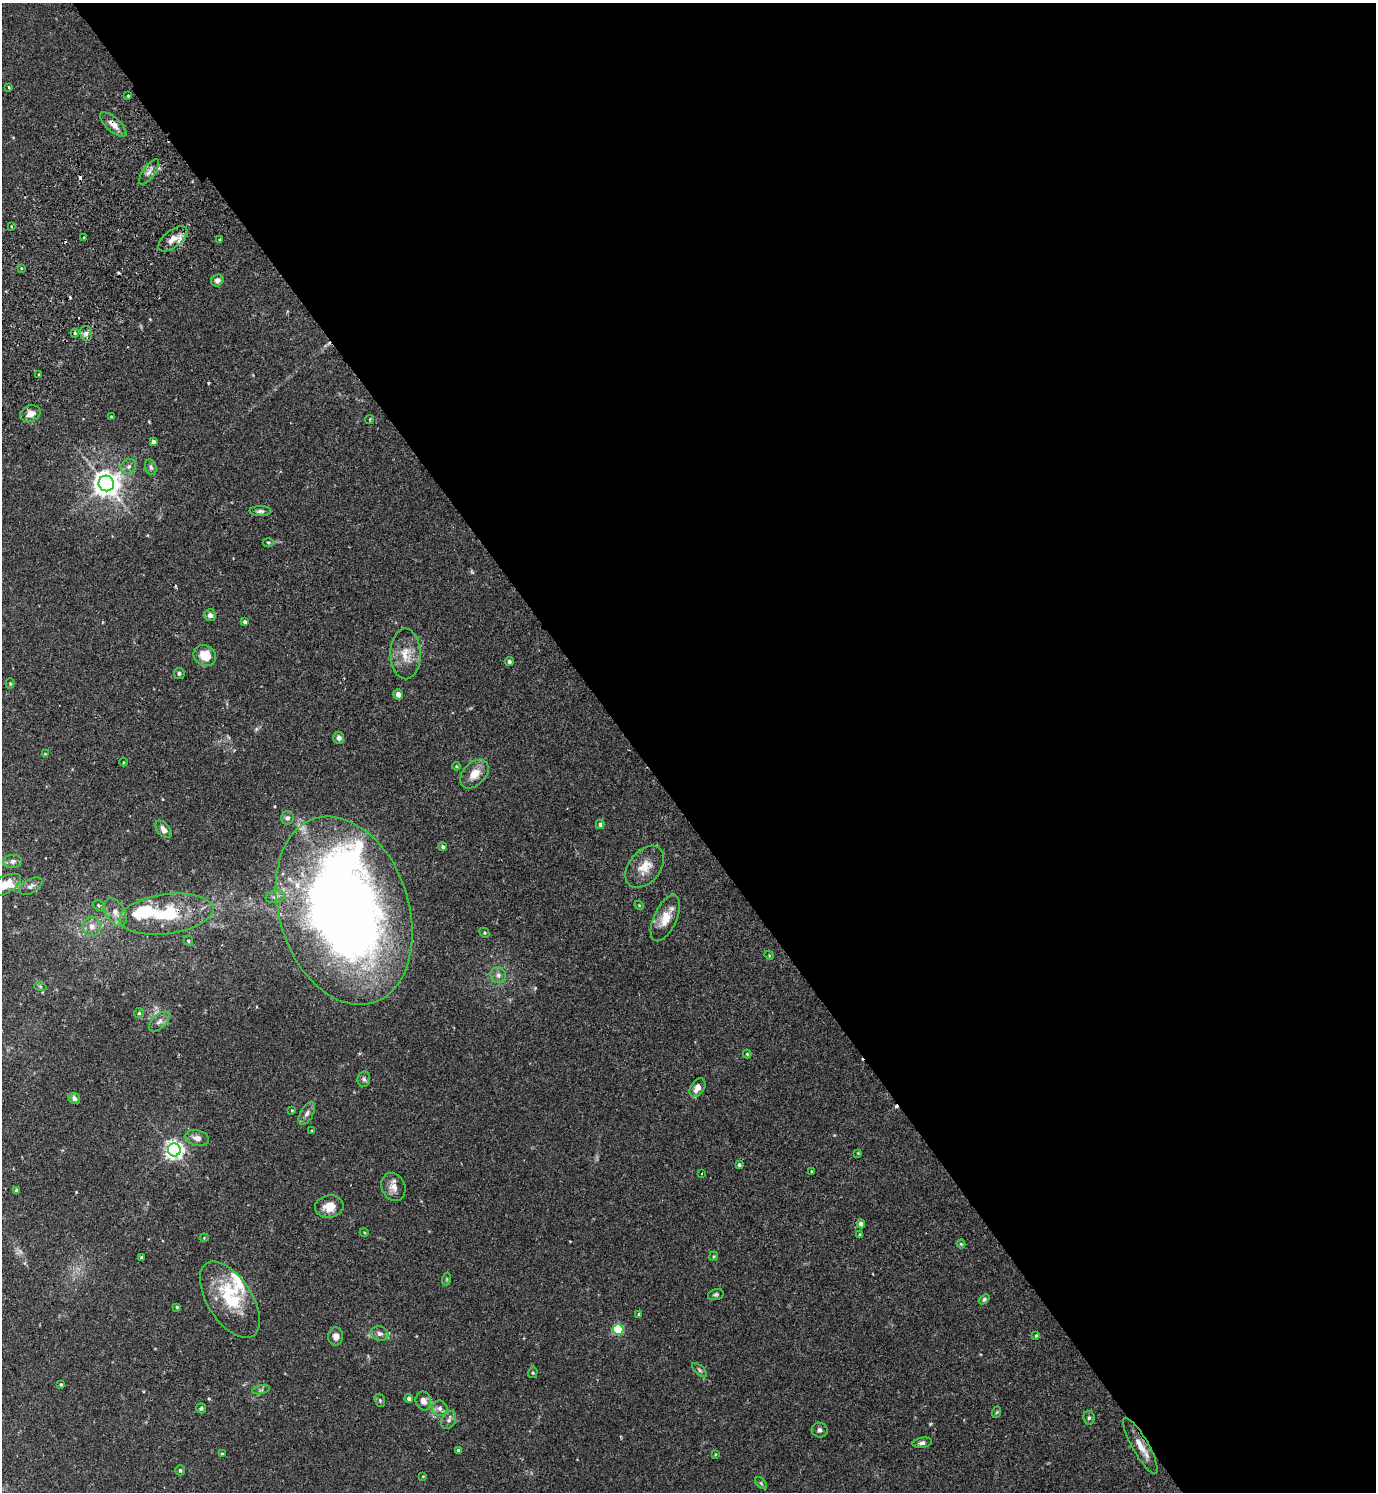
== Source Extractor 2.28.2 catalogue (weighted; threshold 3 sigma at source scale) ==
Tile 8 of 4 x 4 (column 4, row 2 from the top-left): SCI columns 4326-5699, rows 3030-4519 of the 6040 x 6056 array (HDU 1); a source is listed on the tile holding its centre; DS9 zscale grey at full resolution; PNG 1378 x 1494 px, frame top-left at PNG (2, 3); each listed source drawn as its Kron ellipse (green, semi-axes under 4 px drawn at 4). Shown black and unused: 54% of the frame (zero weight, under 2 of 3 exposures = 3% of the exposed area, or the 3 px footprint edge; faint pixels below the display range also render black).
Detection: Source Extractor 2.28.2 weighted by HDU 2 'WHT'; one run over the whole footprint, this tile lists its part. Background 0.0354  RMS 0.0034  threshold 0.0155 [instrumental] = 3 sigma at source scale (4.5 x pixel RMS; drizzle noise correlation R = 1.50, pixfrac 1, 0.05/0.05 arcsec/px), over >= 5 px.
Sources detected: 129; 3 too faint to see at this stretch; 2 inside a brighter object's white glare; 5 cosmic-ray / hot-pixel residue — neither listed nor drawn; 7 inside a brighter listed object's ellipse — not listed separately; the other 112 listed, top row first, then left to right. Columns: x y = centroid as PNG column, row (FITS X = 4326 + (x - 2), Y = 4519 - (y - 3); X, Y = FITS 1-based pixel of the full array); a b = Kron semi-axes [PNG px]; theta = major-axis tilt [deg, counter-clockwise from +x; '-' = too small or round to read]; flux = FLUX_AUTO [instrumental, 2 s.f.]
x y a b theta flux
9 87 4 2 - 0.32
128 96 3 3 - 0.83
113 124 16 7 -41 2.8
149 172 15 6 54 1.7
11 226 3 2 - 0.28
84 237 3 2 - 0.41
173 239 17 8 38 3.1
219 240 3 3 - 0.74
21 268 3 3 - 0.25
217 280 6 5 - 1.1
75 333 4 3 - 0.42
86 333 8 5 -75 1.1
39 374 3 2 - 0.44
30 414 10 8 23 2.2
111 417 3 2 - 0.32
369 419 4 3 - 0.44
153 442 4 4 - 1.2
129 466 8 7 - 1.1
151 467 8 5 -71 0.79
106 483 8 7 - 360
260 511 11 5 -1 0.95
268 542 5 3 - 0.38
210 615 6 6 - 1.4
245 622 4 4 - 0.89
405 654 25 15 -89 5.9
205 656 12 10 -32 5.6
509 661 4 4 - 0.64
179 673 5 5 - 0.62
10 683 5 4 - 0.39
398 694 5 4 - 1.6
339 738 6 5 - 1.1
45 754 4 2 - 0.28
124 762 4 3 - 0.27
456 766 4 3 - 0.27
474 774 17 11 45 4.2
287 818 6 6 - 0.91
600 824 5 3 - 0.67
163 829 10 6 -50 1.7
443 847 4 4 - 0.55
12 861 9 6 7 1.3
645 867 24 15 51 5.6
5 885 18 8 28 6.4
31 886 13 7 30 1.2
275 897 9 6 10 1.2
99 905 6 5 - 0.5
639 905 5 4 - 0.34
344 911 96 65 -72 330
115 912 15 9 -58 3
166 914 47 20 8 21
665 918 25 11 65 5.4
92 926 9 8 - 2.3
484 933 5 4 - 0.4
188 941 5 4 - 0.5
769 955 5 4 - 0.3
498 975 8 7 - 1.4
40 986 6 4 -19 0.41
139 1013 5 5 - 0.48
159 1022 12 7 45 1.4
747 1054 4 4 - 0.35
364 1079 8 6 82 0.92
698 1088 10 6 56 2.5
74 1098 6 5 - 1.2
292 1110 3 3 - 0.26
307 1113 12 6 60 1.5
312 1131 3 3 - 0.27
197 1138 12 7 -13 2.1
174 1150 6 6 - 160
858 1153 3 3 - 0.25
739 1165 4 3 - 0.59
811 1171 3 2 - 0.28
701 1173 3 2 - 0.29
393 1187 14 11 -66 2.7
16 1190 3 3 - 0.64
329 1206 14 11 11 4.6
861 1224 4 4 - 1.1
364 1232 4 3 - 0.24
860 1235 4 4 - 0.55
204 1238 4 3 - 0.28
961 1244 4 4 - 0.35
714 1256 5 4 - 0.35
141 1258 3 3 - 0.49
447 1279 6 4 72 0.38
716 1295 8 5 15 0.66
984 1299 6 4 38 0.59
230 1300 43 22 -57 17
177 1307 4 4 - 0.4
639 1314 3 3 - 0.37
618 1329 5 5 - 27
380 1334 9 7 -13 1.3
336 1336 9 7 88 2
1036 1336 4 3 - 0.37
699 1370 9 4 -43 0.62
533 1373 5 4 - 0.44
61 1384 4 3 - 0.38
261 1390 9 3 13 0.54
409 1399 4 4 - 1.1
380 1400 7 5 -70 0.48
423 1401 9 7 -73 2.1
201 1408 5 5 - 0.62
440 1408 8 7 - 1.4
997 1412 6 3 70 0.36
1089 1418 7 5 -80 0.67
449 1420 9 6 62 1.2
820 1430 8 7 - 1.2
922 1443 9 5 11 1
1140 1446 32 8 -60 4.4
458 1450 4 4 - 0.4
222 1454 4 3 - 0.3
715 1454 4 2 - 0.25
180 1470 5 5 - 0.62
423 1476 3 3 - 0.23
761 1483 7 4 -46 0.52
Overlapping masked pixels (flux is a lower limit): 4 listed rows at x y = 113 124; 344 911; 166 914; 1140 1446
Isophote crosses this tile's border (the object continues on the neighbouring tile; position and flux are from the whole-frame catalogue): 1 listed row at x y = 5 885